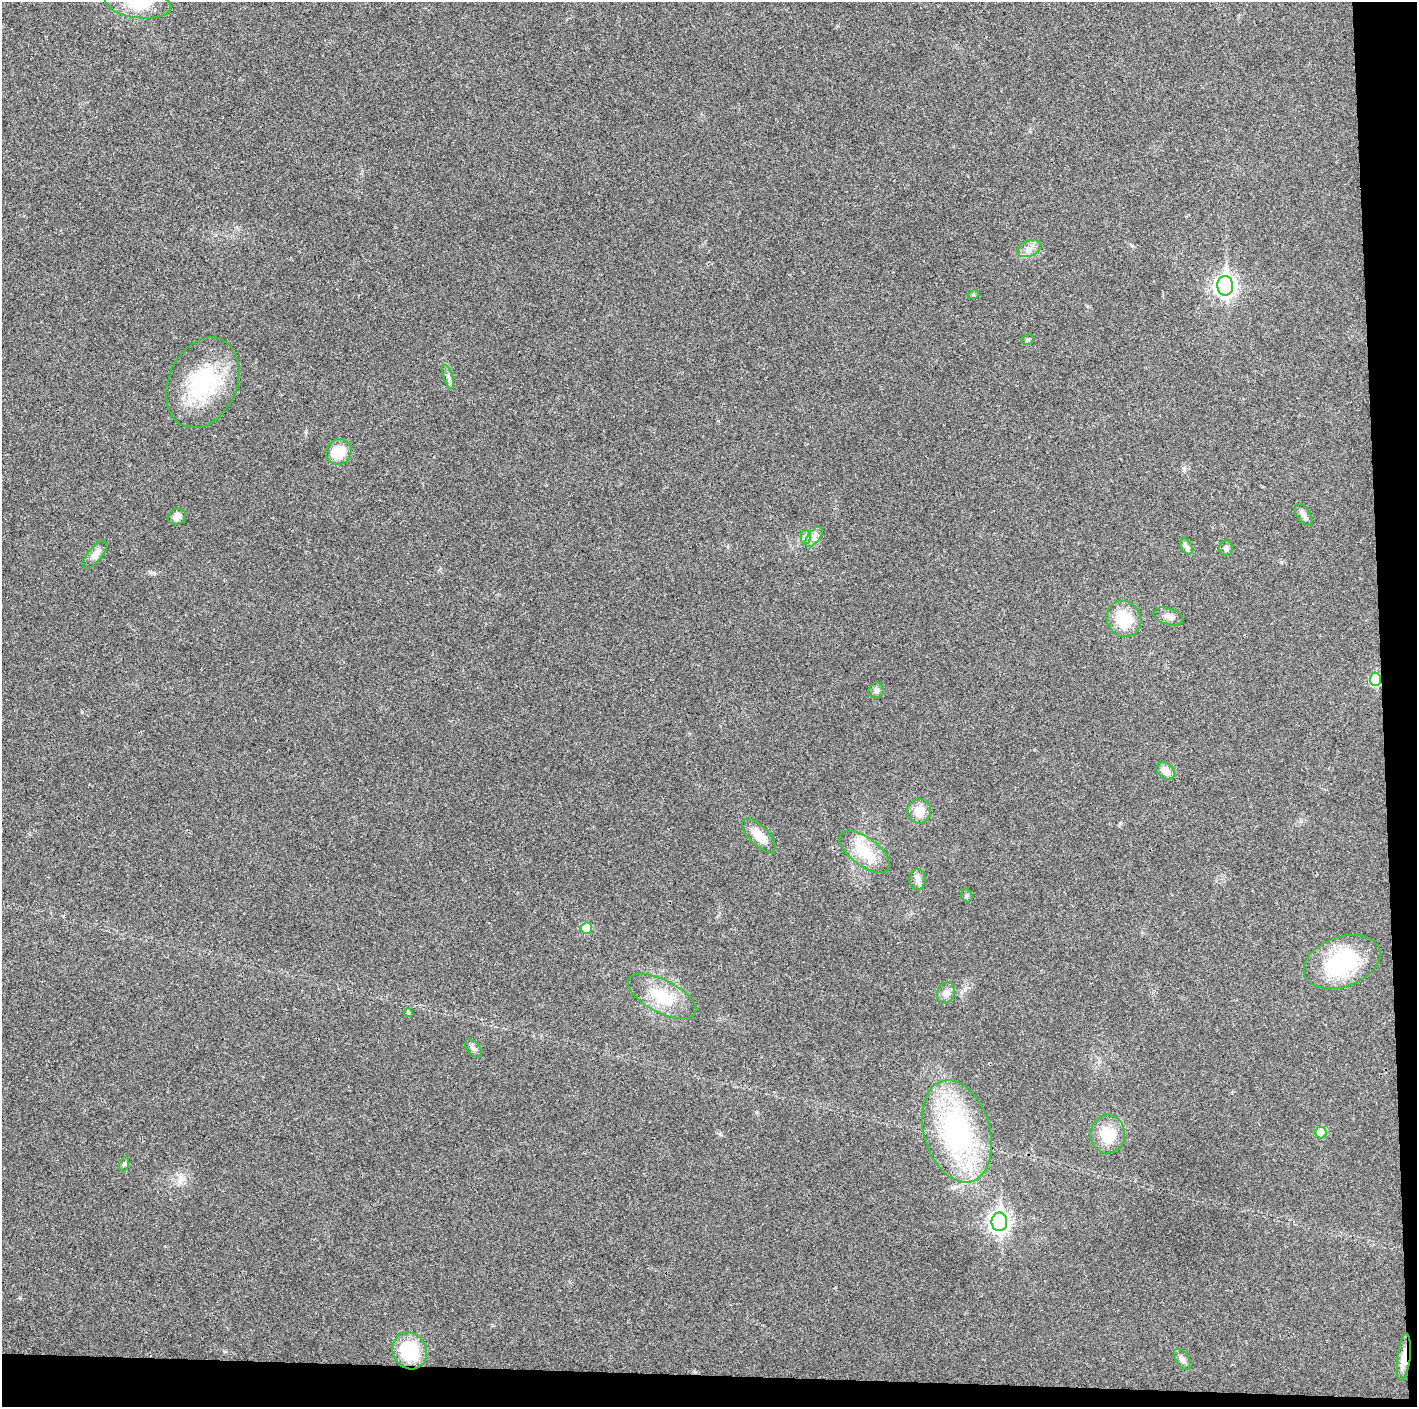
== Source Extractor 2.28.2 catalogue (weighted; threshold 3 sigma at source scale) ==
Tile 9 of 3 x 3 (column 3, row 3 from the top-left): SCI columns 2831-4245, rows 15-1419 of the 4245 x 4233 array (HDU 1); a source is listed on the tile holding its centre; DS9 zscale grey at full resolution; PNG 1419 x 1409 px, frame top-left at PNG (2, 2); each listed source drawn as its Kron ellipse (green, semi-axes under 4 px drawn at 4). Shown black and unused: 5% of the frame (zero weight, under 3 of 4 exposures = <1% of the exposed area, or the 3 px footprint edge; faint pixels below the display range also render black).
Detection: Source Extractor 2.28.2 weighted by HDU 2 'WHT'; one run over the whole footprint, this tile lists its part. Background 0.0207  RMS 0.0056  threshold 0.0251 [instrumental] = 3 sigma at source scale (4.5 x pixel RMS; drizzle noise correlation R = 1.50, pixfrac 1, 0.05/0.05 arcsec/px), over >= 5 px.
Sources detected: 39; all 39 listed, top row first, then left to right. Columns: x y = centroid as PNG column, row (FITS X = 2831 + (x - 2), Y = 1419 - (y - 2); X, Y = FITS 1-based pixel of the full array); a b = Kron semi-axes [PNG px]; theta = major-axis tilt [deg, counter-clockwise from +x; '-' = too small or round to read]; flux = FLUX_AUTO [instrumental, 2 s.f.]
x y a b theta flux
138 3 33 14 -7 16
1029 249 12 7 23 3.4
1225 286 10 8 -89 240
973 295 5 3 - 0.62
1028 340 6 5 - 0.99
448 377 13 4 -71 1.8
203 383 47 34 66 48
339 452 13 12 - 12
1304 515 12 6 -55 2.1
177 517 9 8 - 3.2
805 537 7 5 89 1.6
814 537 12 6 52 2.9
1186 546 9 5 -59 1.8
1226 548 8 6 89 1.7
95 554 17 7 51 3.4
1168 616 15 8 -17 3.1
1124 619 18 17 - 17
1375 679 6 5 - 30
877 690 8 7 - 2
1166 771 10 7 -43 5.2
919 811 12 11 - 6.9
759 836 21 9 -46 9.8
865 852 29 14 -36 17
918 879 10 8 85 2.7
967 896 7 5 -64 1.1
586 928 6 5 - 13
1342 962 39 24 20 47
946 993 11 9 67 3.5
662 996 37 16 -27 20
408 1013 4 4 - 1.4
473 1048 10 6 -47 1.8
957 1131 52 33 -74 95
1321 1132 6 5 - 9.5
1108 1134 19 17 -89 14
124 1164 7 4 68 1
999 1222 9 8 - 230
410 1351 19 17 -59 28
1404 1357 24 6 84 5.7
1182 1359 12 6 -56 2.8
Overlapping masked pixels (flux is a lower limit): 2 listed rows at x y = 1375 679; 1404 1357
Isophote crosses this tile's border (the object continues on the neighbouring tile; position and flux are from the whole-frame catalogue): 1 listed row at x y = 138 3
Unlisted compact peaks at least as high as the median listed source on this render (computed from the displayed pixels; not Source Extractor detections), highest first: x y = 82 712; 720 1134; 1120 823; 20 1298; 965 990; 306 432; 153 572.